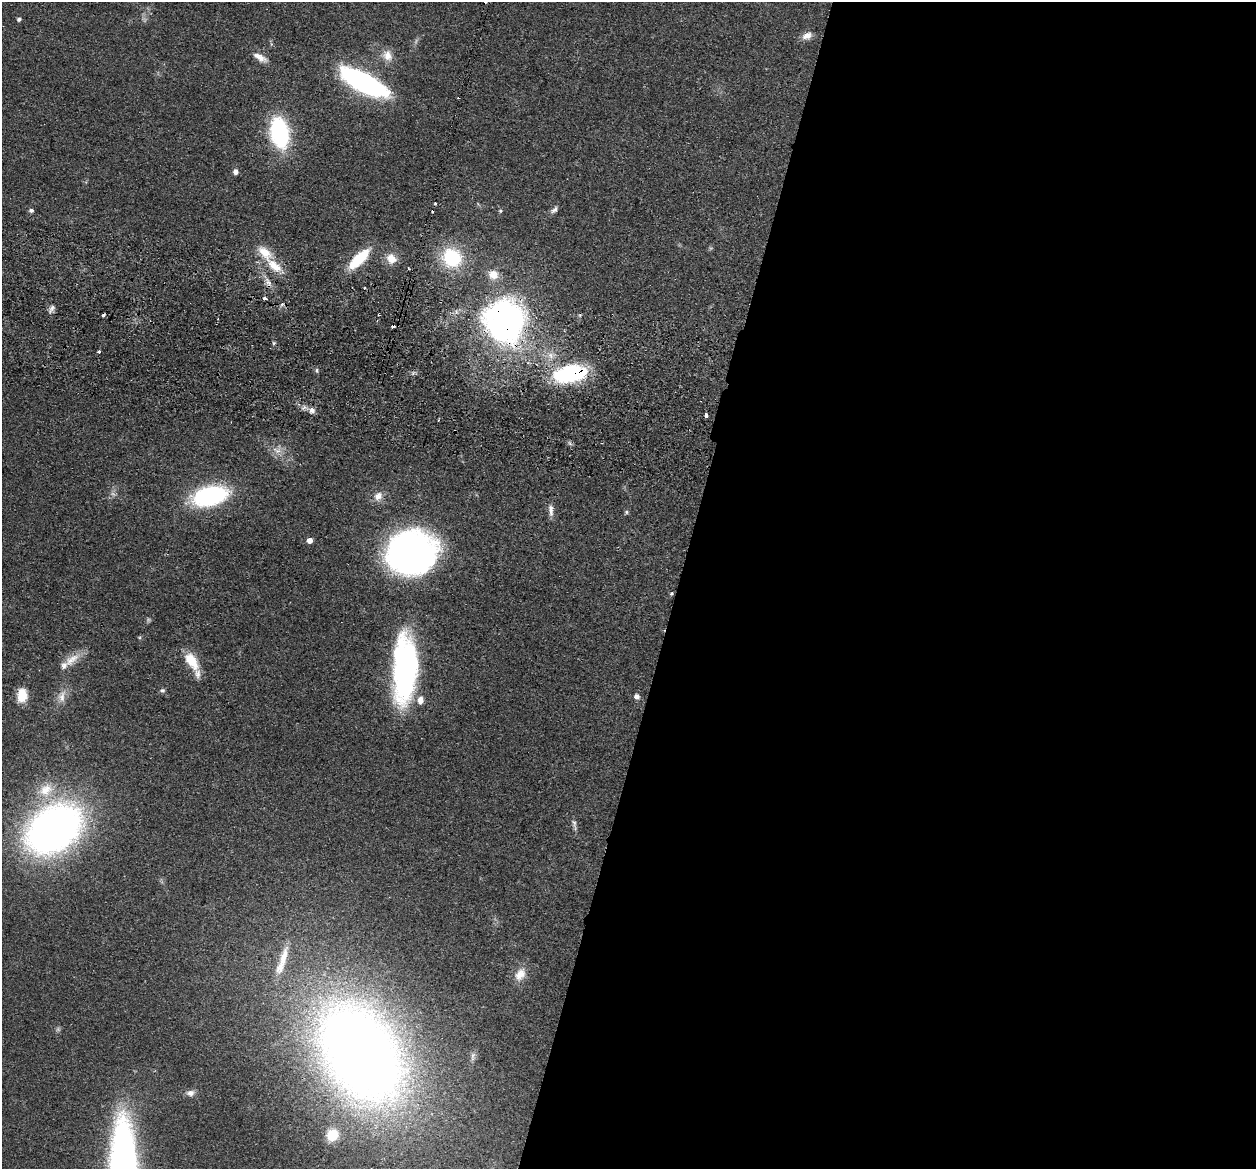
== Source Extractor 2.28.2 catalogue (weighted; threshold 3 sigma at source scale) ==
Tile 12 of 4 x 4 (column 4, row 3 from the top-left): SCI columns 3776-5029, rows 1466-2632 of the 5045 x 5146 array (HDU 1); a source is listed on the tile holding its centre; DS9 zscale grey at full resolution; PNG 1258 x 1171 px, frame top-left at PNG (2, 2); no overlay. Shown black and unused: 46% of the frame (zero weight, under 2 of 3 exposures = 3% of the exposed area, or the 3 px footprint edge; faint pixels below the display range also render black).
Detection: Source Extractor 2.28.2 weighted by HDU 2 'WHT'; one run over the whole footprint, this tile lists its part. Background 0.0513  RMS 0.0067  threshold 0.0299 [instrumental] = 3 sigma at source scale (4.5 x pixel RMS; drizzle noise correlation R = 1.50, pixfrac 1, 0.05/0.05 arcsec/px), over >= 5 px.
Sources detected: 66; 3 too faint to see at this stretch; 4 cosmic-ray / hot-pixel residue — not listed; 4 inside a brighter listed object's ellipse — not listed separately; the other 55 listed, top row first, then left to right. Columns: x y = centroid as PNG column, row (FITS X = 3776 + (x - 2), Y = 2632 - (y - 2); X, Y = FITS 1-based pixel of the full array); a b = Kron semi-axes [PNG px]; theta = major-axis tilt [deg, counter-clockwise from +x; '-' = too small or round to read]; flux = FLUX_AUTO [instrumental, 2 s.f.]
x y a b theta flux
19 19 4 4 - 1.6
807 36 12 8 19 5.4
387 55 16 13 -62 7.9
260 57 19 8 -30 5.5
363 82 40 13 -28 190
280 133 24 14 -79 95
236 172 5 5 - 3.5
31 210 5 4 - 1.6
554 210 11 6 39 2.3
500 211 5 4 - 0.91
265 252 23 12 -47 13
452 257 19 18 - 43
359 259 24 9 44 33
391 259 13 12 - 7.8
493 274 11 10 - 8.2
268 282 15 6 -60 4
365 288 3 2 - 0.59
265 298 4 3 - 6.3
282 304 5 4 - 1.3
52 309 12 6 59 2.5
505 322 35 31 -75 260
393 326 4 3 - 6.7
274 343 5 4 - 0.86
99 351 3 3 - 1.8
551 355 10 8 -49 4.5
317 370 7 3 -83 1
570 373 37 18 11 65
312 410 8 8 - 3.2
706 415 4 3 - 5.3
438 420 4 2 - 0.59
278 450 14 13 - 6.5
210 496 28 16 13 100
378 496 13 11 56 5.7
551 510 17 6 -86 3.7
626 512 6 5 - 1.1
310 540 5 4 - 5.2
411 553 41 35 10 300
671 593 4 3 - 1.4
71 659 25 11 37 9.1
191 661 21 11 -55 17
405 669 70 23 88 160
162 690 6 5 - 1.3
22 696 12 8 86 16
62 697 18 10 78 6.5
637 697 7 6 - 2.5
46 790 23 18 38 18
574 824 17 5 -73 2.6
54 829 46 32 35 420
282 961 49 11 71 17
520 974 18 13 58 8.9
361 1053 77 51 -59 1100
473 1056 13 5 82 2.2
190 1093 11 8 7 3.4
332 1135 14 13 - 13
123 1165 57 17 -88 460
Overlapping masked pixels (flux is a lower limit): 4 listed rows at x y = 505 322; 393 326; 570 373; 671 593
Isophote crosses this tile's border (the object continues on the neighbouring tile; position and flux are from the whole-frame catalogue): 1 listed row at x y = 123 1165